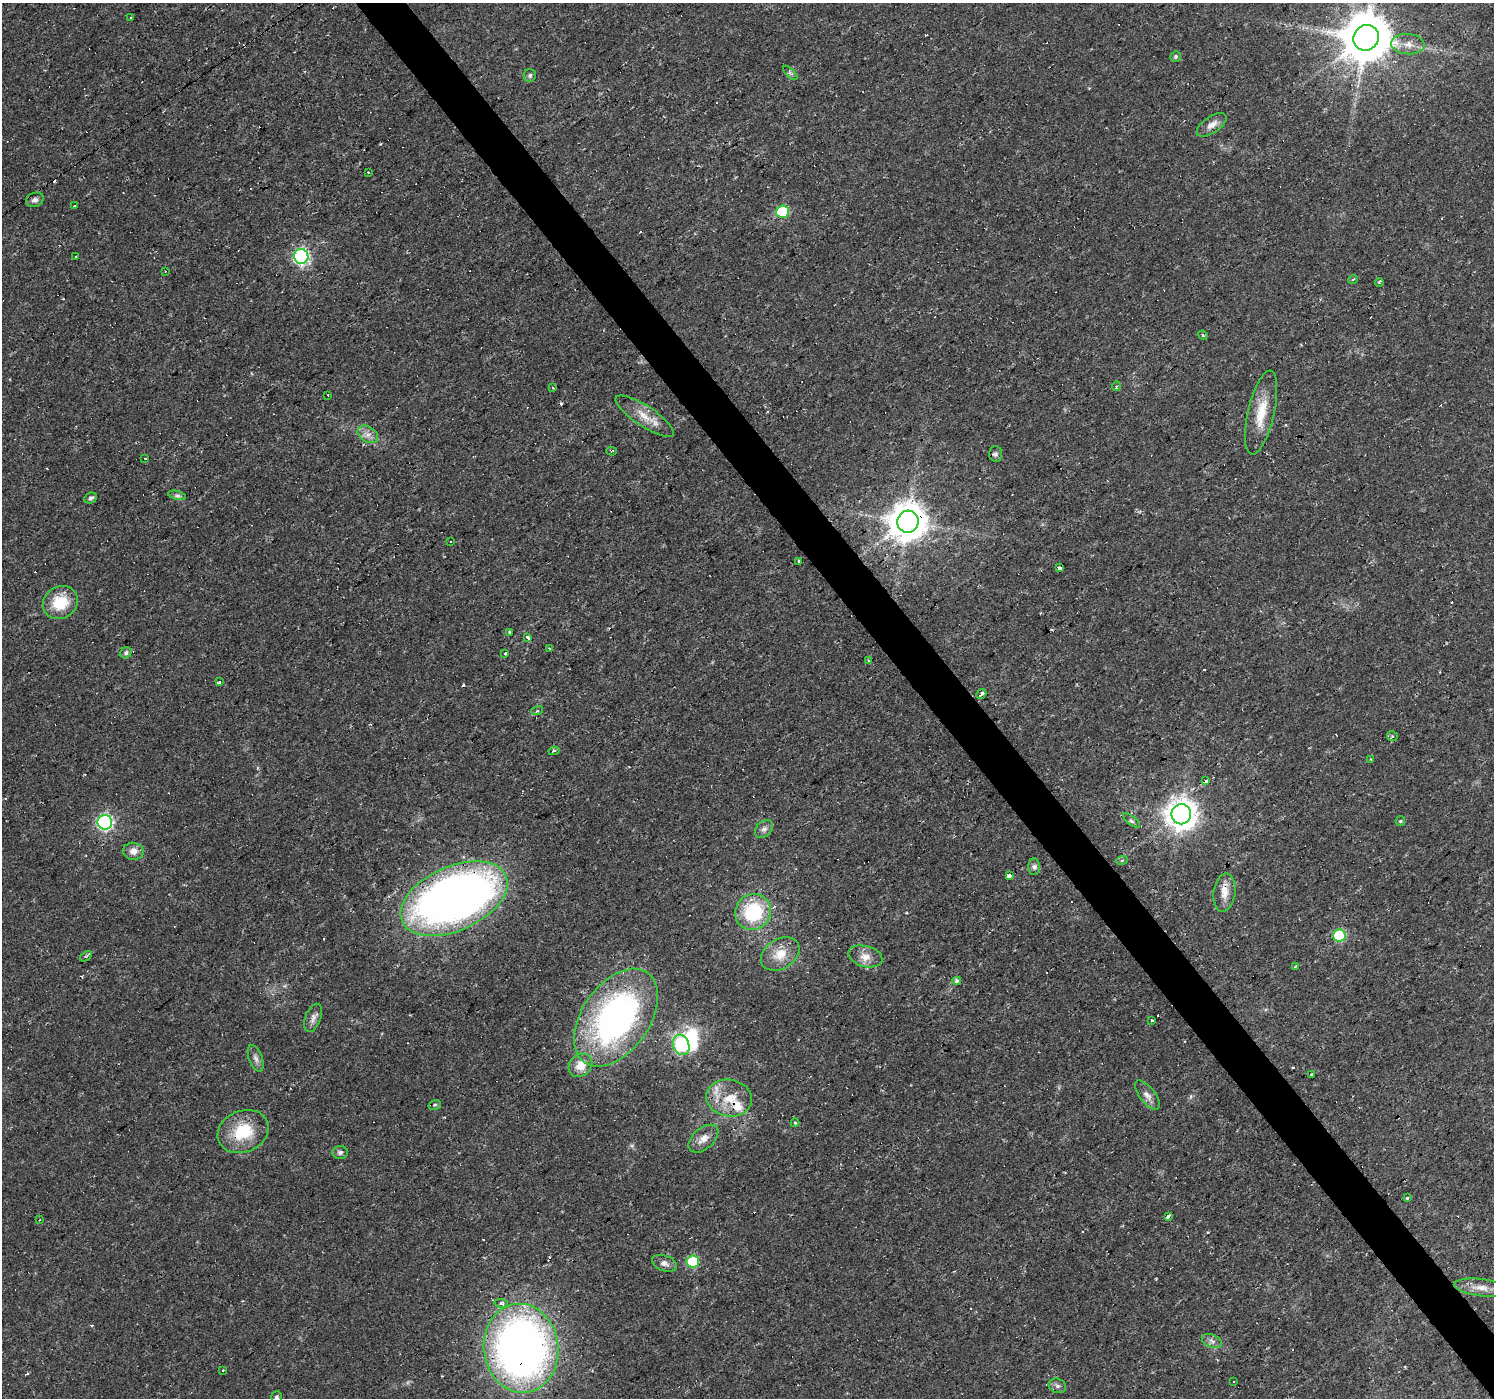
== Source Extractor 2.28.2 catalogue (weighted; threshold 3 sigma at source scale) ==
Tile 6 of 4 x 4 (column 2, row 2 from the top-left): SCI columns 1493-2984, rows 2925-4320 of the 5970 x 5910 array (HDU 1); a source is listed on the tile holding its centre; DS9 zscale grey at full resolution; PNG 1496 x 1400 px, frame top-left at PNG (2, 3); each listed source drawn as its Kron ellipse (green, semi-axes under 4 px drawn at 4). Shown black and unused: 3% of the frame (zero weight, under 2 of 3 exposures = <1% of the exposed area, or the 3 px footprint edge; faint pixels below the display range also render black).
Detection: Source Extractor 2.28.2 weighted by HDU 2 'WHT'; one run over the whole footprint, this tile lists its part. Background 0.0195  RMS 0.0024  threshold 0.0108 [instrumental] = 3 sigma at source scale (4.5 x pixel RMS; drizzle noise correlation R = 1.50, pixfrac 1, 0.0396/0.0396 arcsec/px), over >= 5 px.
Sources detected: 123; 1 inside a brighter object's white glare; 29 cosmic-ray / hot-pixel residue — neither listed nor drawn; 2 inside a brighter listed object's ellipse — not listed separately; the other 91 listed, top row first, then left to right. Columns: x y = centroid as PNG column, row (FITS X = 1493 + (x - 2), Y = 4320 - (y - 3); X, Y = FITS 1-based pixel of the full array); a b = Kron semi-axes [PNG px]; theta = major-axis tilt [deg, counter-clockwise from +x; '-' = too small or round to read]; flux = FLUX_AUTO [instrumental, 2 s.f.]
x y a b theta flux
131 18 3 3 - 0.84
1366 38 13 12 - 1300
1408 44 17 10 -4 2.7
1176 56 5 5 - 0.47
790 73 9 3 -45 0.43
530 75 6 6 - 0.54
1212 125 17 8 34 1.9
368 172 3 3 - 0.26
35 200 9 7 20 0.88
74 206 3 3 - 1.5
782 212 6 6 - 17
301 256 7 7 - 51
75 257 3 3 - 0.45
165 271 3 2 - 0.15
1353 280 5 3 - 0.27
1379 282 4 3 - 0.63
1203 335 5 4 - 0.33
1116 386 5 2 - 0.37
553 387 3 3 - 0.48
328 395 3 2 - 0.32
1261 413 43 13 77 6.9
645 416 34 10 -33 4.1
368 434 11 7 -33 1.5
611 451 5 3 - 0.23
995 454 7 6 - 0.63
145 458 3 2 - 0.21
177 495 9 4 -14 0.63
90 498 6 5 - 0.74
908 522 11 10 - 630
451 542 3 3 - 0.84
798 562 3 3 - 2.3
1060 568 4 3 - 3.9
60 603 18 16 33 7.6
510 632 3 3 - 0.44
528 638 3 3 - 1.1
549 648 3 3 - 0.36
126 653 6 5 - 0.66
505 653 3 3 - 1.7
869 660 3 3 - 0.8
219 682 4 3 - 1.1
981 694 5 3 - 1.3
537 711 6 4 17 0.3
1392 736 5 5 - 0.59
554 751 5 3 - 0.48
1371 759 4 3 - 0.23
1205 781 3 3 - 21
1181 814 10 10 - 340
1132 820 10 3 -39 0.49
1400 821 5 4 - 0.33
105 822 7 7 - 52
764 829 10 7 42 1.1
133 851 10 8 -10 1.9
1122 860 6 3 19 0.28
1034 867 8 6 90 0.82
1009 876 3 3 - 2.8
1224 893 19 11 83 2.9
454 899 57 32 24 180
753 912 18 17 - 16
1339 935 6 6 - 18
780 954 21 15 33 4.7
86 956 7 3 36 0.33
865 956 17 10 -16 2.6
1296 966 3 3 - 0.21
957 981 4 3 - 0.95
313 1018 15 7 69 1.3
616 1018 55 34 55 78
1152 1020 4 3 - 0.53
681 1045 10 8 -72 19
256 1058 14 6 -69 1.1
580 1065 13 10 44 3.4
1312 1074 4 3 - 0.39
1147 1095 17 7 -52 1.7
729 1098 23 18 -8 7
435 1105 6 5 - 0.41
795 1123 4 4 - 0.29
243 1132 26 20 24 10
703 1139 17 10 42 2.4
340 1152 8 6 4 0.76
1407 1198 3 3 - 0.35
1168 1216 4 3 - 4
39 1220 4 3 - 0.29
693 1261 6 6 - 16
664 1263 13 7 -20 1.2
1481 1288 27 8 -7 3.1
501 1303 7 4 -8 0.75
1212 1341 10 6 -23 1
521 1348 44 37 -83 160
223 1370 3 3 - 1.1
1234 1381 3 3 - 0.82
1057 1386 9 7 -22 0.78
277 1397 6 5 - 0.6
Overlapping masked pixels (flux is a lower limit): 6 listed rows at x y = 908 522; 1205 781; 454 899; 729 1098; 243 1132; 521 1348
Isophote crosses this tile's border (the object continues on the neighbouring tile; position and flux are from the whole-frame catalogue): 2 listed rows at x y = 1366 38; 277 1397